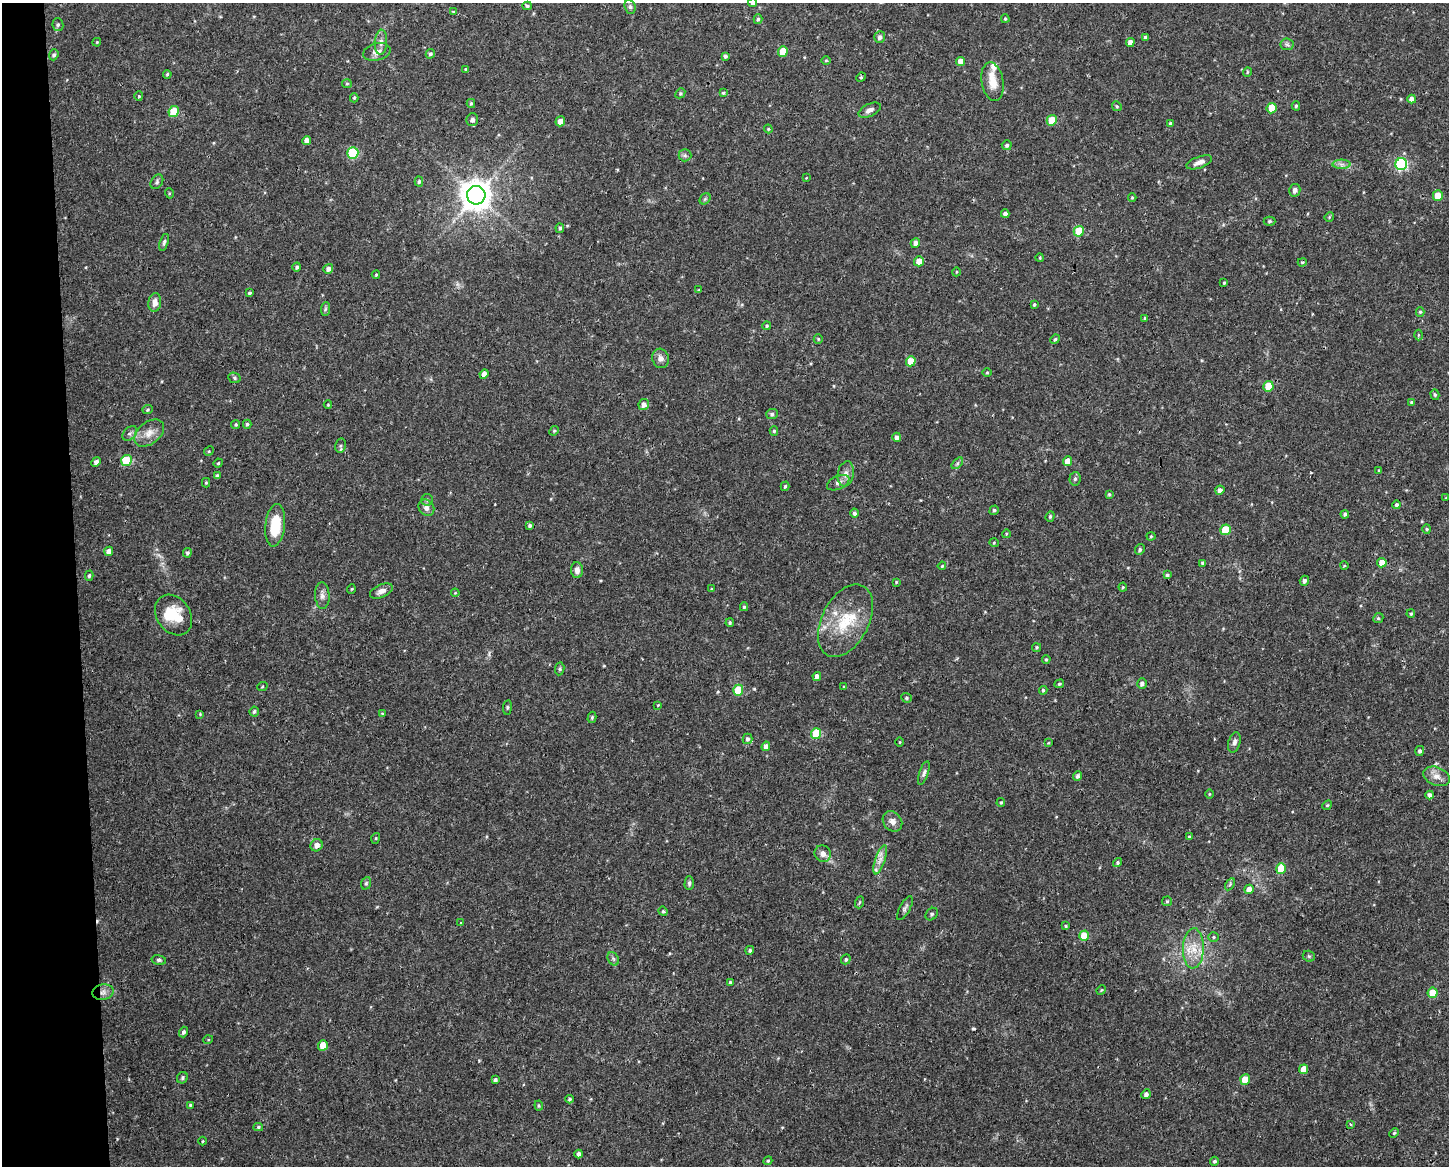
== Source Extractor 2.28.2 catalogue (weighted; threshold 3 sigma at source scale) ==
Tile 4 of 3 x 4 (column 1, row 2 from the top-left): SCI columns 62-1508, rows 2329-3492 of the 4414 x 4656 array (HDU 1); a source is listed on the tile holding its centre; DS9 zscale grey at full resolution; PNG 1451 x 1168 px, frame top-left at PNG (2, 3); each listed source drawn as its Kron ellipse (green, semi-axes under 4 px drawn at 4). Shown black and unused: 5% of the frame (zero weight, under 3 of 4 exposures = <1% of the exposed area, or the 3 px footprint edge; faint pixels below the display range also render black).
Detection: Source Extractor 2.28.2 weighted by HDU 2 'WHT'; one run over the whole footprint, this tile lists its part. Background 0.0525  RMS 0.0029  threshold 0.0132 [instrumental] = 3 sigma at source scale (4.5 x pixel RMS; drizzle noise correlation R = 1.50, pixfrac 1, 0.0396/0.0396 arcsec/px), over >= 5 px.
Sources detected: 244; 1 inside a brighter object's white glare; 2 cosmic-ray / hot-pixel residue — neither listed nor drawn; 3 inside a brighter listed object's ellipse — not listed separately; the other 238 listed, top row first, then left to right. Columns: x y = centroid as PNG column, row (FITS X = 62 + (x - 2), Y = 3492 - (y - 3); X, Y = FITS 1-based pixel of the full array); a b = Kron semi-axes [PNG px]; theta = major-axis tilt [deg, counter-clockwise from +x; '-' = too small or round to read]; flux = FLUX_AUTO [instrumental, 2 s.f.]
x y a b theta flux
753 3 4 4 - 0.54
527 6 5 4 - 0.43
630 7 7 5 -69 0.55
453 12 4 4 - 0.24
758 19 5 4 - 0.49
1005 19 4 3 - 0.33
58 25 6 5 - 0.66
880 37 6 5 - 1
1145 37 4 4 - 0.51
97 42 4 3 - 0.26
381 42 12 6 86 1.4
1130 42 4 4 - 1.5
1287 44 6 6 - 0.62
783 51 5 5 - 6.2
377 52 14 8 13 1.8
430 54 5 4 - 0.5
54 55 5 4 - 0.63
725 56 4 3 - 0.64
826 60 5 3 - 0.31
960 62 4 4 - 2.2
465 69 4 3 - 0.24
1247 72 5 3 - 0.26
167 74 4 3 - 0.36
861 77 5 4 - 0.38
993 82 19 11 -80 4.2
347 84 5 4 - 0.38
680 93 5 4 - 0.42
723 93 4 4 - 0.44
139 96 4 4 - 0.3
354 98 4 4 - 0.38
1412 99 4 4 - 1.5
471 103 4 4 - 0.47
1117 106 5 4 - 0.37
1296 106 4 4 - 0.44
1272 108 5 5 - 6.7
870 110 12 6 26 1.3
174 112 6 5 - 8.2
472 120 6 6 - 1.2
1052 120 5 5 - 7.4
560 121 5 4 - 1.8
1170 123 4 3 - 0.44
768 129 4 4 - 0.3
307 140 5 4 - 1.5
1007 145 5 4 - 0.61
353 153 6 5 - 17
685 155 6 6 - 0.66
1199 162 13 5 20 1.6
1341 164 9 4 0 0.94
1401 164 6 6 - 36
806 178 4 3 - 0.21
419 181 5 4 - 0.5
157 182 8 5 58 0.63
1295 190 6 5 - 0.96
169 193 5 3 - 0.3
476 195 9 9 - 490
1438 196 5 5 - 4.5
1132 198 4 4 - 0.33
705 199 6 5 - 0.46
1005 214 4 4 - 0.96
1329 217 5 4 - 0.31
1270 221 6 4 1 0.44
560 228 5 4 - 0.58
1079 231 5 5 - 10
164 242 9 4 72 0.67
915 243 5 4 - 1.2
1040 258 4 3 - 0.23
919 261 5 5 - 3
1302 262 4 3 - 0.35
297 267 4 4 - 0.55
328 269 5 5 - 1.1
956 272 4 3 - 0.24
376 275 4 3 - 0.32
1224 283 3 2 - 0.32
699 290 4 3 - 0.3
249 293 3 3 - 0.42
155 302 9 6 83 1.9
1034 305 4 3 - 0.42
325 309 7 4 87 0.51
1420 312 5 4 - 0.41
1145 318 3 3 - 0.29
767 326 4 4 - 0.41
1418 335 5 3 - 0.29
818 339 5 4 - 0.34
1055 339 5 4 - 0.44
660 358 10 8 -74 1.6
911 361 5 5 - 4.2
987 372 5 3 - 0.29
484 374 5 4 - 1.4
234 378 6 5 - 0.48
1268 386 5 5 - 7
1435 395 5 4 - 0.43
1411 402 4 3 - 0.34
328 405 4 4 - 0.27
644 405 5 5 - 1.7
148 410 5 4 - 0.44
772 414 6 5 - 0.56
236 424 4 4 - 0.44
247 424 4 4 - 0.49
554 431 5 4 - 0.3
774 431 5 4 - 0.41
130 433 9 5 44 0.84
149 433 17 11 39 3.1
897 437 4 4 - 1.1
340 446 7 5 75 0.52
209 451 5 4 - 0.3
126 461 6 5 - 11
1068 461 5 4 - 3.2
96 462 5 4 - 1.2
218 463 5 4 - 0.36
957 463 7 4 45 0.56
1379 470 4 3 - 0.33
846 474 13 8 79 1.7
217 476 4 4 - 0.67
1075 479 7 5 87 0.6
206 483 5 4 - 0.36
838 483 12 6 25 1.1
785 486 5 3 - 0.47
1220 490 4 4 - 1.1
1109 494 3 3 - 0.36
1446 498 3 3 - 0.21
427 500 6 6 - 0.58
1397 505 4 4 - 0.72
426 508 8 7 - 1.2
994 510 5 4 - 0.56
855 513 4 4 - 0.74
1345 514 4 3 - 0.62
1050 516 5 4 - 0.44
275 525 21 9 84 9.2
530 525 4 4 - 0.65
1427 529 4 4 - 0.35
1225 530 5 5 - 8.2
1006 534 4 3 - 0.24
1151 536 4 4 - 0.33
994 543 4 4 - 0.31
1140 549 6 4 63 0.55
109 551 4 4 - 2
187 553 5 4 - 0.58
1203 563 4 4 - 0.63
1382 563 5 4 - 3
942 566 4 3 - 0.3
1344 566 4 3 - 0.23
577 570 8 6 -88 1.5
1167 575 4 3 - 0.49
89 576 5 4 - 0.46
1304 581 5 4 - 0.85
896 582 3 3 - 0.24
1123 587 4 4 - 0.31
351 589 5 3 - 0.24
712 589 4 3 - 0.27
381 591 12 6 23 1.6
455 593 4 3 - 0.23
322 595 13 7 -87 1.4
744 607 4 4 - 0.44
1411 614 4 3 - 0.39
174 615 22 16 -54 8.5
1378 618 5 4 - 0.42
845 621 39 23 63 13
730 623 4 3 - 0.38
1037 647 4 4 - 0.4
1046 659 4 3 - 0.36
560 669 6 4 83 0.43
817 676 4 4 - 1.2
1059 684 5 4 - 0.43
1142 684 5 5 - 0.87
262 687 5 3 - 0.29
844 687 4 3 - 0.26
738 690 5 5 - 11
1043 690 4 3 - 0.46
906 698 5 4 - 0.43
658 705 3 3 - 0.2
507 707 7 4 82 0.39
254 711 5 4 - 0.56
200 714 4 4 - 0.25
382 714 4 4 - 0.32
592 717 5 4 - 0.43
816 734 5 5 - 11
747 739 5 5 - 0.79
900 742 5 3 - 0.27
1234 742 10 6 75 1
1048 743 4 3 - 0.25
766 746 5 4 - 1.4
1420 751 5 4 - 0.69
924 773 12 4 71 0.8
1077 776 5 4 - 0.84
1436 776 14 9 -21 2.2
1209 794 4 3 - 0.24
1430 795 4 4 - 1
1001 803 4 3 - 0.39
1327 805 5 4 - 0.35
892 821 11 9 -49 1.7
1189 837 3 3 - 0.47
376 838 5 3 - 0.3
317 845 6 6 - 1.7
823 854 8 8 - 1.5
880 860 15 5 71 1.9
1118 863 5 4 - 0.53
1281 869 5 5 - 9
366 883 6 5 - 0.43
689 883 7 4 90 0.59
1230 884 6 4 58 0.48
1249 889 5 4 - 2.2
1167 901 5 4 - 0.4
860 902 6 4 70 0.37
905 908 13 5 61 0.84
663 911 5 4 - 0.35
932 914 7 5 49 0.56
461 923 4 4 - 0.3
1066 926 3 3 - 0.36
1084 936 5 5 - 6.7
1213 937 5 4 - 0.4
1193 948 20 10 89 4.9
750 950 4 4 - 0.47
1309 956 6 5 - 0.47
613 959 7 5 -60 0.57
846 959 5 4 - 0.57
159 960 7 4 -13 0.61
730 982 4 3 - 0.39
1101 990 5 4 - 0.31
103 992 11 7 12 1.6
1433 993 5 5 - 7.7
183 1032 5 4 - 0.76
208 1040 5 3 - 0.28
323 1045 5 4 - 3.5
1304 1069 5 4 - 3.9
182 1078 6 5 - 0.48
495 1080 4 4 - 0.87
1245 1080 5 5 - 5.1
1146 1094 5 4 - 1.1
570 1099 4 4 - 0.45
190 1105 4 4 - 0.34
539 1106 5 3 - 0.34
1350 1124 4 2 - 0.27
258 1127 5 4 - 0.42
1394 1133 5 3 - 0.32
202 1141 4 3 - 0.27
579 1154 4 4 - 0.92
768 1161 4 4 - 0.33
1214 1161 4 4 - 0.61
Overlapping masked pixels (flux is a lower limit): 1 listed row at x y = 103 992
Isophote crosses this tile's border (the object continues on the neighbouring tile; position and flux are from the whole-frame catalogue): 1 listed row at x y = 753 3